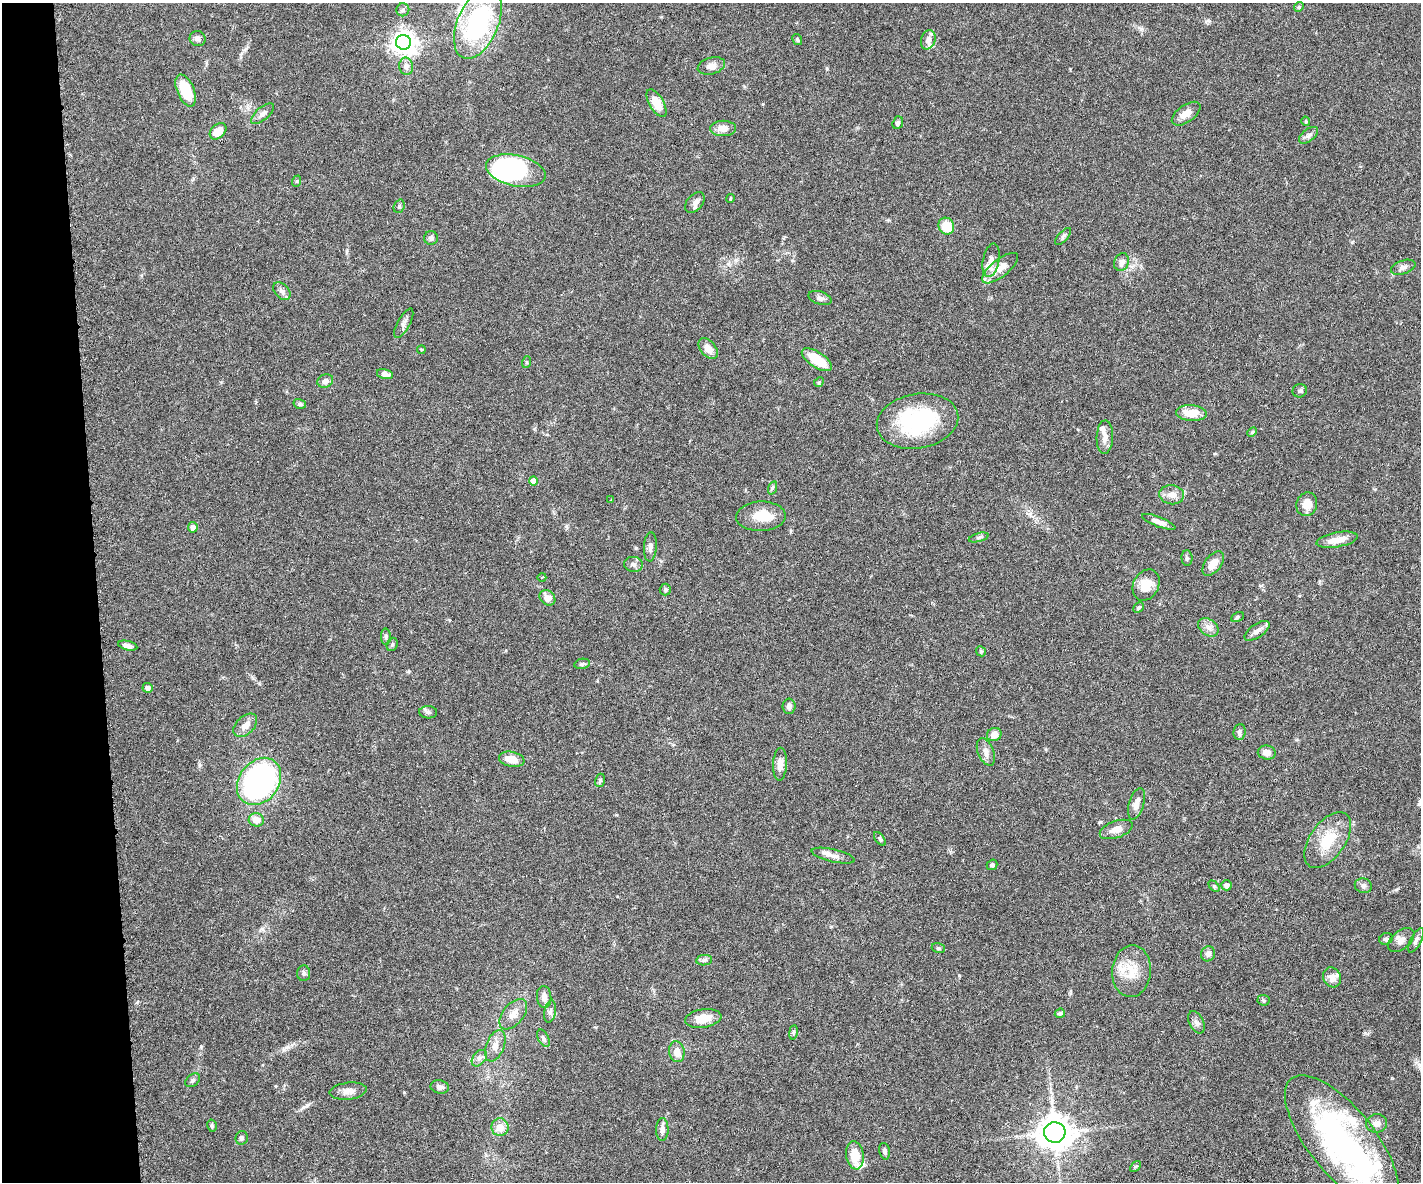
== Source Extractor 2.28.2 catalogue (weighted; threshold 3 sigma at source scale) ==
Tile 4 of 3 x 4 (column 1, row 2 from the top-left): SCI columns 157-1575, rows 2417-3596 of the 4677 x 4892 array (HDU 1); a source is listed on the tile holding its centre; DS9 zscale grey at full resolution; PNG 1423 x 1184 px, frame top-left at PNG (2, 3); each listed source drawn as its Kron ellipse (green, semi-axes under 4 px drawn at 4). Shown black and unused: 7% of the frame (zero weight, under 3 of 6 exposures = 5% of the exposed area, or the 3 px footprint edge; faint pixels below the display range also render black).
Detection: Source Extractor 2.28.2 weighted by HDU 2 'WHT'; one run over the whole footprint, this tile lists its part. Background 0.0471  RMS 0.0026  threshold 0.0107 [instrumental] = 3 sigma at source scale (4.09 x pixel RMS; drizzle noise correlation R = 1.36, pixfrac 0.8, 0.05/0.05 arcsec/px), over >= 5 px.
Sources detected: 138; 2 inside a brighter object's white glare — neither listed nor drawn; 7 inside a brighter listed object's ellipse — not listed separately; the other 129 listed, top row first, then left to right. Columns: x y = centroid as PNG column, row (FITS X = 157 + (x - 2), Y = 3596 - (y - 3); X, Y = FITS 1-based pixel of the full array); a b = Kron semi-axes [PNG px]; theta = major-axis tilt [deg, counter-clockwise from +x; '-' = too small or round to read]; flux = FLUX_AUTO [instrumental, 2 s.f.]
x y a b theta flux
1299 7 5 4 - 0.33
403 10 6 6 - 0.5
478 23 38 20 67 36
198 39 8 7 - 0.76
797 39 6 4 -60 0.36
928 40 10 7 74 1.3
404 42 7 7 - 210
406 66 9 7 -79 0.96
711 66 14 8 15 1.6
186 90 17 8 -67 7.4
657 103 15 7 -60 4
263 114 14 6 40 1.1
1186 114 16 8 35 2.2
1306 121 5 4 - 0.27
898 123 6 5 - 0.59
723 128 13 7 0 2.4
218 131 9 6 43 3.3
1309 135 11 6 38 0.84
516 171 30 15 -12 37
297 181 6 3 71 0.29
730 198 4 3 - 0.26
695 203 12 7 50 1.2
399 206 7 5 70 0.49
946 226 8 7 - 5.4
1063 236 10 5 48 0.56
431 238 7 6 - 0.75
991 260 17 8 79 2
1122 262 9 7 66 1.4
1403 267 13 6 18 1.1
1000 268 22 8 38 3.7
282 291 10 7 -47 0.97
820 298 12 6 -16 0.8
404 323 16 6 62 1
421 349 4 2 - 0.22
708 349 12 7 -50 2
817 360 17 7 -33 6.2
527 362 6 3 71 0.26
385 374 8 5 -13 1.1
325 381 8 6 23 0.97
819 382 5 4 - 0.29
1300 391 7 6 - 0.52
300 404 6 5 - 0.55
1191 413 15 8 -4 4.2
917 421 41 27 10 24
1252 432 5 4 - 0.31
1105 437 17 8 88 1.9
533 481 4 4 - 2.5
772 488 7 4 71 0.38
1172 495 12 9 -7 2
611 500 4 2 - 0.24
1307 504 12 10 71 2.8
761 516 25 14 2 5
1159 522 18 5 -21 1.4
193 527 5 5 - 1.1
979 537 10 3 15 0.44
1337 540 21 7 10 3.2
650 547 15 6 87 1.1
1187 558 8 5 -86 0.5
633 564 9 7 -6 0.86
1213 564 14 8 53 2.6
542 577 4 3 - 0.18
1146 585 16 13 64 3.5
665 590 6 5 - 0.51
547 598 8 7 - 2.2
1138 608 6 4 45 0.43
1237 617 7 4 29 0.44
1208 627 11 8 -36 1.4
1257 631 14 6 35 1.4
386 637 8 5 -87 0.53
392 644 7 5 69 0.38
128 646 10 4 -13 1.1
981 651 5 4 - 0.33
582 664 8 5 11 0.51
148 688 5 4 - 1
789 706 8 6 -90 0.92
428 712 9 6 -3 0.61
245 725 14 9 44 1.8
1239 732 8 6 83 0.63
994 734 7 6 - 1.7
986 752 14 8 -68 1.6
1267 753 9 7 -7 1.6
512 759 13 7 -10 3.1
780 764 16 7 88 1.9
600 780 7 5 74 0.44
259 781 25 20 53 55
1136 804 16 7 73 2
256 820 7 6 - 2.4
1116 829 17 8 19 1.9
880 839 8 4 -54 0.39
1328 840 32 17 55 7.5
833 856 22 6 -13 1.7
992 865 5 5 - 0.56
1227 885 5 5 - 0.9
1214 886 6 4 -46 0.35
1363 886 9 7 -12 0.79
1386 939 7 5 22 0.61
1401 940 15 9 40 1.6
1416 940 13 5 63 0.8
938 948 7 5 -16 0.43
1208 954 7 7 - 1
704 960 8 5 9 0.61
1131 971 26 19 85 5.8
304 973 8 6 84 0.62
1332 977 10 8 -63 1.8
544 997 11 7 -86 1.4
1263 1000 6 5 - 0.4
550 1011 11 5 80 0.87
1060 1013 5 4 - 0.48
513 1014 18 10 50 2.6
703 1018 18 9 8 3.9
1196 1022 12 7 -63 0.93
793 1032 7 3 82 0.37
543 1038 9 5 -62 0.69
495 1046 16 9 68 2
677 1052 10 7 -81 2.2
479 1058 9 6 51 0.94
193 1080 8 5 42 0.56
440 1087 9 6 -11 0.93
348 1091 18 8 7 1.7
1377 1123 10 9 - 1.4
212 1126 6 4 -77 0.38
500 1127 9 8 - 2.6
662 1130 11 6 89 1.2
1055 1132 10 10 - 420
242 1138 7 6 - 0.58
1342 1141 80 33 -51 74
884 1151 8 5 -76 0.57
855 1155 14 9 -81 4.6
1136 1167 6 4 43 0.36
Isophote crosses this tile's border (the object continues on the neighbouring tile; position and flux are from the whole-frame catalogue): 1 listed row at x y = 1342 1141
Unlisted compact peaks at least as high as the median listed source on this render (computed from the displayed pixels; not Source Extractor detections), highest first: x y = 201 1047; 288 1047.